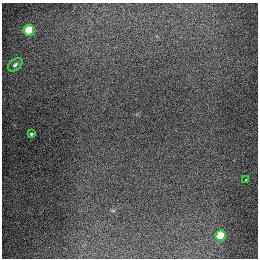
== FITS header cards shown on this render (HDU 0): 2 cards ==
NAXIS1  =                  256
NAXIS2  =                  256

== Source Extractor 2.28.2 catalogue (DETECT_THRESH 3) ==
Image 256 x 256 px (HDU 0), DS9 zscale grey, 1 PNG px = 1 image px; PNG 260 x 260 px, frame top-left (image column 1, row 256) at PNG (2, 3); each listed source drawn as its Kron ellipse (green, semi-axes under 4 px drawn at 4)
Background 1290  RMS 27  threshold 79.8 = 3 sigma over >= 5 px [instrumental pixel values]
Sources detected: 5; all 5 listed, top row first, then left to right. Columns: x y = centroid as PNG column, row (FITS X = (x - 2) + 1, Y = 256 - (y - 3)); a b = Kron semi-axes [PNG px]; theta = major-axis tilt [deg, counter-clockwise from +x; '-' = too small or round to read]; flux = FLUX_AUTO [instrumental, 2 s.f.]
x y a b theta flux
29 30 5 5 - 92000
15 65 8 5 41 4700
31 134 3 3 - 2400
245 179 3 2 - 2600
220 236 5 5 - 68000